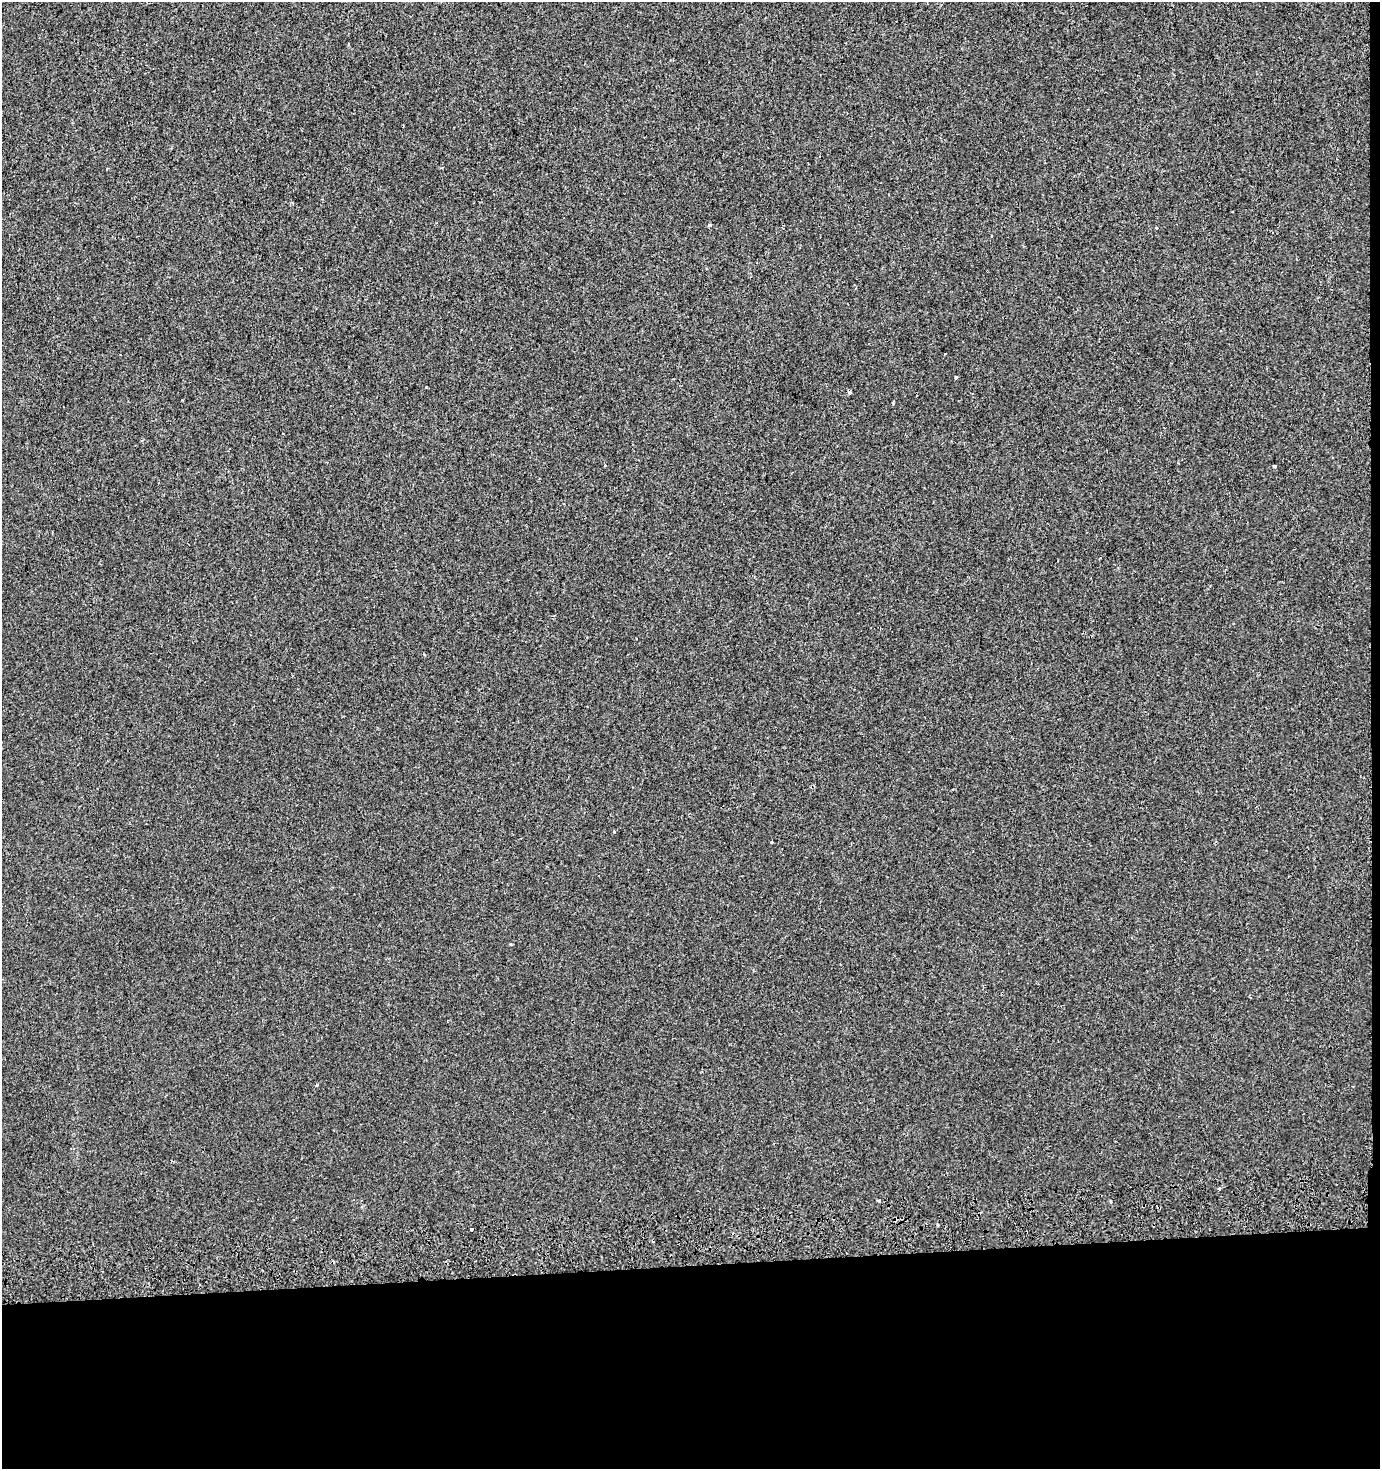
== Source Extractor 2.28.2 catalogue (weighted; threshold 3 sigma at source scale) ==
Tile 9 of 3 x 3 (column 3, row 3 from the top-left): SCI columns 2761-4138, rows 56-1522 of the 4138 x 4510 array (HDU 1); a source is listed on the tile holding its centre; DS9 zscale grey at full resolution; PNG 1382 x 1471 px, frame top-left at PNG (2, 2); no overlay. Shown black and unused: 14% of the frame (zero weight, under 2 of 3 exposures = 3% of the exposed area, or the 3 px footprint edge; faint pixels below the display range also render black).
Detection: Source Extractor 2.28.2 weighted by HDU 2 'WHT'; one run over the whole footprint, this tile lists its part. Background -4.53e-04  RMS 0.0029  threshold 0.0131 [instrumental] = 3 sigma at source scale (4.5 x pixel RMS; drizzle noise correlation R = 1.50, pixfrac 1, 0.0396/0.0396 arcsec/px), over >= 5 px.
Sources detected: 16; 2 cosmic-ray / hot-pixel residue — not listed; the other 14 listed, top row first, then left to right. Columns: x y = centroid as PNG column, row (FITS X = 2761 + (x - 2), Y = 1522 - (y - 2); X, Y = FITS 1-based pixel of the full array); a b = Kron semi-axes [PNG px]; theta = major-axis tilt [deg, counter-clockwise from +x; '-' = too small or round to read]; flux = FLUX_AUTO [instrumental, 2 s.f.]
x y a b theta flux
709 225 3 3 - 0.6
945 353 3 3 - 0.57
956 377 3 3 - 0.44
426 387 3 2 - 0.35
849 392 6 4 -54 0.41
1274 466 3 3 - 1.4
1100 558 3 2 - 0.22
614 831 3 3 - 1.4
771 842 3 3 - 0.88
316 1085 4 3 - 0.33
1219 1188 3 3 - 0.58
879 1201 4 3 - 0.36
1111 1202 3 3 - 1.7
471 1229 3 2 - 0.4